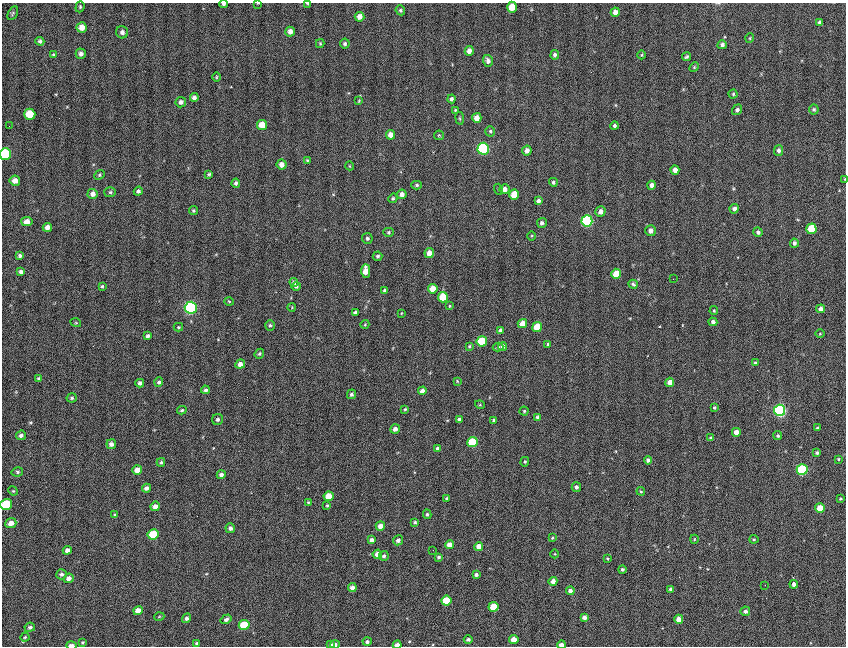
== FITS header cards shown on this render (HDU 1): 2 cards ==
NAXIS1  =                  844 / fastest changing axis
NAXIS2  =                  644 / next to fastest changing axis

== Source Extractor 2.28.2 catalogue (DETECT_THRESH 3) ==
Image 844 x 644 px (HDU 1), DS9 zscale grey, 1 PNG px = 1 image px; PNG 848 x 648 px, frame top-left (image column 1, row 644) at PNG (2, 3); each listed source drawn as its Kron ellipse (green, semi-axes under 4 px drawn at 4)
Background 55.6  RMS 22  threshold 66.4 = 3 sigma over >= 5 px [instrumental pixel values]
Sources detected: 225; all 225 listed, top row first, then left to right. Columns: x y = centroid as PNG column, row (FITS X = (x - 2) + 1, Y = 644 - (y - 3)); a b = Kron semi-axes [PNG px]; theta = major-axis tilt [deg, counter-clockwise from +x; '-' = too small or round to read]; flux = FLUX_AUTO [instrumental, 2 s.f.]
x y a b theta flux
258 3 4 2 - 890
224 4 4 3 - 2600
308 4 4 2 - 1800
80 7 6 4 71 1900
512 7 5 5 - 24000
400 10 5 4 - 2300
615 12 4 4 - 8000
13 13 7 4 61 2200
359 17 5 5 - 9200
819 22 4 3 - 2500
82 27 5 5 - 11000
122 32 6 6 - 4600
290 32 5 4 - 7700
750 38 5 3 - 1400
40 41 4 4 - 3200
320 43 4 4 - 1600
345 44 5 4 - 2700
722 45 4 4 - 3900
469 51 5 4 - 8400
81 54 5 5 - 4800
53 55 4 4 - 1600
555 55 5 4 - 3300
641 55 4 3 - 1300
687 57 5 3 - 2400
488 61 6 5 - 5600
694 67 5 4 - 1700
216 77 5 3 - 1400
733 94 4 4 - 1900
194 98 4 4 - 4700
452 99 4 4 - 3600
359 101 4 3 - 1400
181 102 5 5 - 4400
814 109 5 5 - 2700
455 110 3 3 - 1400
737 110 5 4 - 3500
30 114 6 5 - 36000
460 118 6 3 -81 1700
477 118 5 4 - 10000
262 125 5 5 - 26000
9 126 2 2 - 2500
614 126 4 4 - 2900
490 131 5 5 - 2300
390 135 5 4 - 9300
439 135 5 5 - 1700
483 149 6 5 - 250000
779 150 5 4 - 4200
527 151 5 5 - 7000
5 154 6 5 - 120000
307 160 3 3 - 1300
282 165 5 5 - 8700
350 166 4 3 - 1100
675 170 4 4 - 8800
209 174 3 3 - 2000
100 175 5 4 - 1900
845 179 4 2 - 1100
15 181 5 5 - 9400
553 182 5 4 - 2500
236 183 4 4 - 2800
417 185 5 4 - 2400
652 185 4 4 - 5800
498 189 5 3 - 1400
504 189 5 5 - 7900
138 191 4 4 - 3000
110 192 6 5 - 2400
93 194 5 5 - 6700
402 194 5 4 - 6600
514 195 5 5 - 28000
393 198 5 4 - 2100
538 201 4 4 - 4400
734 209 5 4 - 5900
193 211 4 4 - 2100
600 212 5 5 - 7100
587 221 6 5 - 240000
27 222 5 4 - 9000
542 223 5 5 - 4000
47 227 4 4 - 6600
811 229 5 5 - 55000
650 231 5 5 - 6600
388 232 5 4 - 2100
758 232 5 4 - 3600
532 236 4 3 - 1400
367 238 5 5 - 2900
794 243 4 4 - 4200
429 253 5 4 - 11000
20 256 4 3 - 3200
378 256 5 4 - 2600
366 271 7 4 -89 18000
21 272 4 4 - 4100
616 274 5 5 - 30000
673 279 2 2 - 2300
294 283 5 4 - 3200
633 284 5 3 - 2400
102 286 4 3 - 1800
296 286 4 4 - 2400
433 289 5 4 - 18000
385 290 4 3 - 2600
443 297 5 5 - 52000
229 301 5 3 - 1200
449 306 4 2 - 1300
292 307 4 2 - 970
191 308 6 6 - 360000
821 309 4 4 - 7700
714 311 4 3 - 1400
355 313 4 4 - 4500
401 313 3 2 - 910
713 322 4 4 - 4200
76 323 5 3 - 1300
365 324 4 3 - 1200
522 324 5 4 - 15000
270 325 5 4 - 2300
178 327 5 4 - 1500
537 327 5 5 - 40000
500 330 4 3 - 4500
820 334 5 3 - 1200
148 336 4 3 - 3400
482 341 5 5 - 67000
548 344 4 4 - 2000
469 346 4 3 - 1400
498 347 5 4 - 2300
503 347 4 4 - 5000
259 354 5 4 - 2200
755 363 4 4 - 2700
240 364 5 4 - 7000
39 379 3 3 - 2600
457 381 4 3 - 1300
159 382 4 4 - 2500
670 382 4 4 - 12000
140 383 4 4 - 4300
205 390 4 3 - 3200
422 391 4 4 - 8000
351 394 5 4 - 3000
72 398 5 4 - 2500
480 405 5 3 - 1200
714 407 3 3 - 1800
405 409 4 4 - 1700
182 410 5 3 - 2000
780 410 5 5 - 380000
524 411 4 4 - 1800
538 417 4 4 - 3400
218 419 5 5 - 3300
459 419 4 3 - 2900
494 420 4 3 - 2900
817 428 4 3 - 1800
395 429 5 4 - 7000
736 432 4 4 - 10000
21 435 5 4 - 4100
778 436 4 4 - 2600
711 438 3 3 - 3000
472 442 5 5 - 89000
111 444 5 4 - 5200
438 449 4 4 - 5400
817 453 4 3 - 2900
838 459 4 3 - 1500
648 460 4 4 - 4400
161 462 4 3 - 2200
525 462 5 4 - 1700
137 470 5 4 - 13000
802 470 5 5 - 170000
17 472 6 4 12 2300
221 475 4 4 - 5500
576 487 5 5 - 4100
146 488 4 4 - 4600
13 491 5 4 - 1600
641 491 4 3 - 1500
329 496 5 5 - 25000
446 498 3 3 - 2000
840 499 3 3 - 1500
308 502 3 3 - 1600
6 504 6 5 - 66000
327 505 3 3 - 1500
155 506 5 4 - 7700
820 508 5 5 - 29000
115 514 4 3 - 1400
427 514 5 4 - 2400
415 522 4 4 - 2200
11 523 5 5 - 9300
380 526 5 4 - 11000
230 528 5 5 - 4500
153 534 5 5 - 54000
552 538 3 3 - 1500
694 539 4 4 - 1400
754 539 4 4 - 1500
372 540 4 4 - 4800
398 540 5 4 - 5400
449 545 4 4 - 11000
479 546 4 4 - 13000
67 550 5 4 - 5800
433 550 3 2 - 1200
377 554 5 4 - 8100
555 554 4 3 - 1100
384 556 5 4 - 3300
438 557 4 3 - 2400
607 558 4 2 - 1400
622 569 4 4 - 2700
61 574 5 5 - 3400
476 575 4 4 - 3500
69 578 5 4 - 7100
553 581 4 4 - 8600
794 584 4 4 - 4800
765 585 2 2 - 980
352 588 4 4 - 6800
671 589 4 4 - 6000
570 591 4 4 - 6600
446 600 5 5 - 48000
494 607 5 5 - 41000
138 610 5 4 - 11000
745 611 5 4 - 4100
159 617 5 3 - 1200
584 617 4 4 - 7100
187 618 5 4 - 3600
226 619 6 4 32 3400
679 619 4 4 - 14000
244 625 5 5 - 49000
30 627 5 4 - 3000
25 637 4 4 - 1900
468 639 4 4 - 3200
514 640 4 4 - 18000
82 642 3 3 - 1400
367 642 4 4 - 3500
196 643 3 2 - 1400
331 644 4 4 - 3800
71 645 5 3 - 7300
335 645 5 4 - 3600
397 645 4 3 - 8600
561 645 4 3 - 7800
At the frame edge (FLAGS 8, measured only in part): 10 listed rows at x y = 258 3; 224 4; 308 4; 512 7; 5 154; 845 179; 6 504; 71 645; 397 645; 561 645